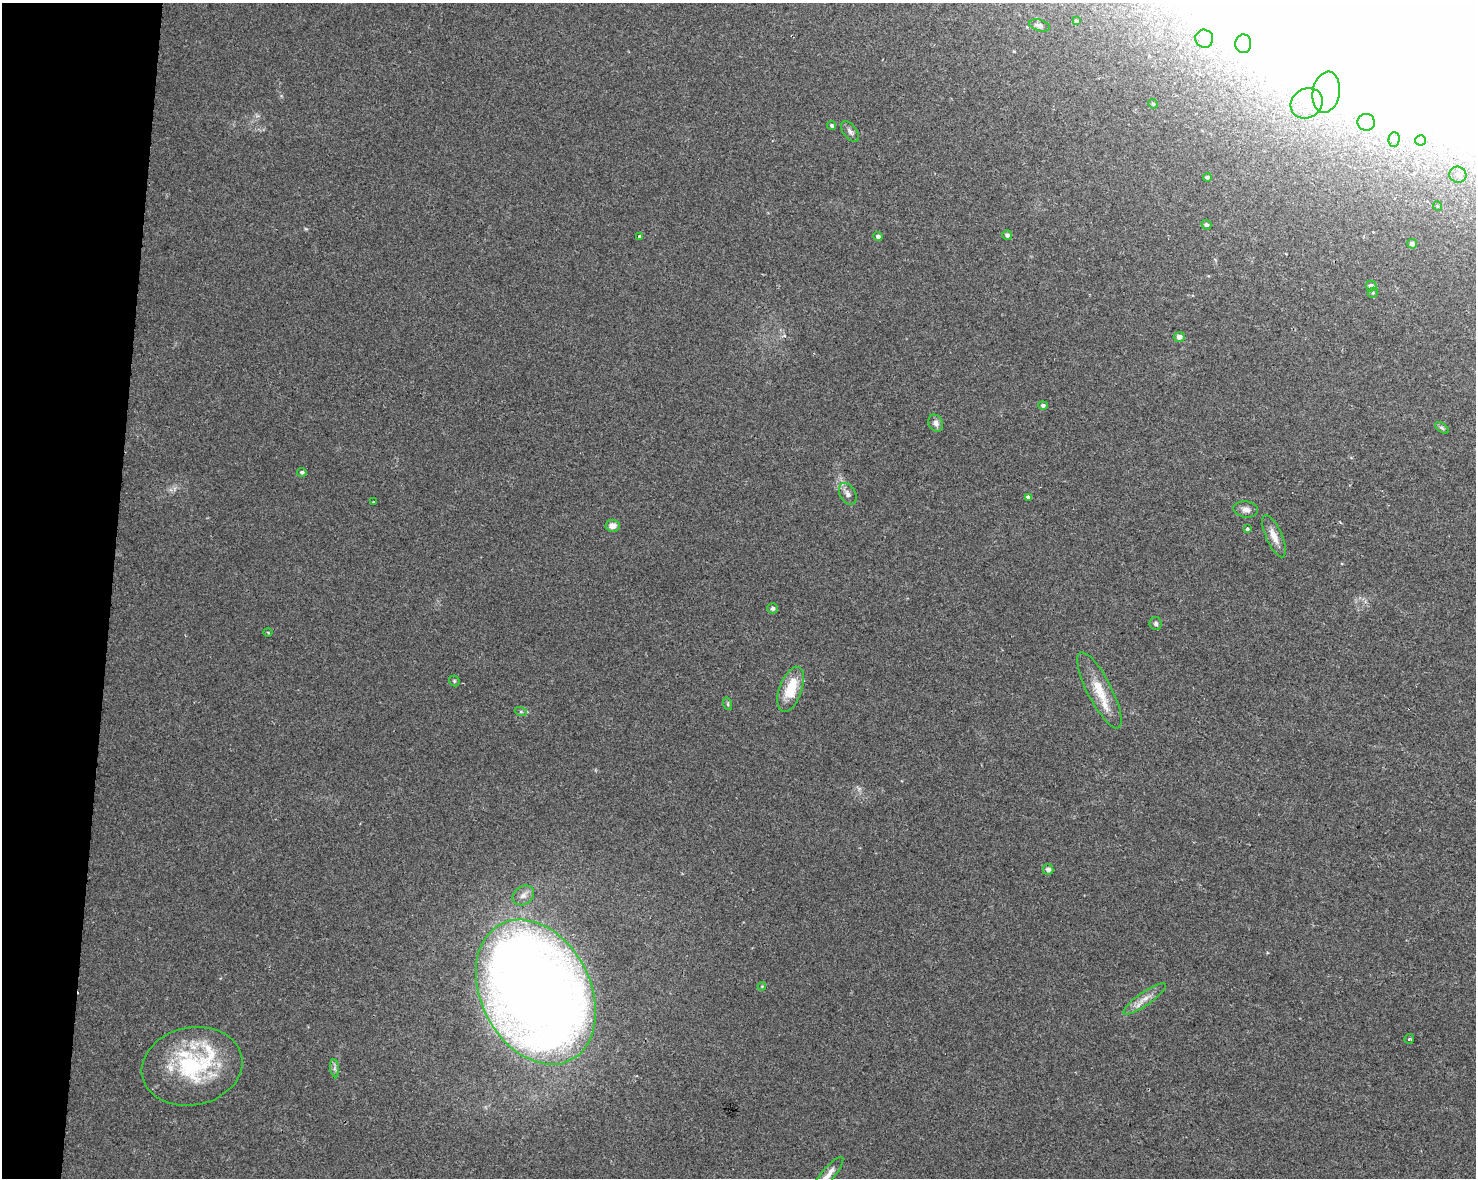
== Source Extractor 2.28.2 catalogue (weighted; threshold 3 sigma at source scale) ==
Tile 7 of 3 x 4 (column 1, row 3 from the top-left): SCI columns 228-1701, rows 1185-2360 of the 4934 x 4714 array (HDU 1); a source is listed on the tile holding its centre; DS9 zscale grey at full resolution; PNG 1478 x 1180 px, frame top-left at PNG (2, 3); each listed source drawn as its Kron ellipse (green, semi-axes under 4 px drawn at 4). Shown black and unused: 7% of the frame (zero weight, under 2 of 3 exposures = <1% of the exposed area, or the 3 px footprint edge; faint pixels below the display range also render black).
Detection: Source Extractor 2.28.2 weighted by HDU 2 'WHT'; one run over the whole footprint, this tile lists its part. Background 0.0196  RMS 0.0049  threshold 0.0222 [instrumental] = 3 sigma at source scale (4.5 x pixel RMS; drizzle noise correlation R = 1.50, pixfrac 1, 0.0396/0.0396 arcsec/px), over >= 5 px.
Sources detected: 56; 1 inside a brighter object's white glare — neither listed nor drawn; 4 inside a brighter listed object's ellipse — not listed separately; the other 51 listed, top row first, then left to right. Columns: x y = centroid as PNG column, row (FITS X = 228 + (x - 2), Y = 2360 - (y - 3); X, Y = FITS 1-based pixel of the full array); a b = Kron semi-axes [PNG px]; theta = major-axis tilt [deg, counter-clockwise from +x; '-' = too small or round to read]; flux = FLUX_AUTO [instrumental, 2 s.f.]
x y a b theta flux
1076 21 4 4 - 0.68
1039 25 11 5 -16 1.6
1204 39 9 9 - 3.7
1243 44 9 8 - 2.9
1326 92 21 13 80 16
1307 103 17 14 34 13
1153 104 5 4 - 0.65
1366 122 8 8 - 4.7
832 125 4 4 - 1
850 131 12 6 -52 1.9
1394 140 7 5 89 1
1420 140 5 5 - 1.5
1458 175 8 8 - 2.5
1207 177 4 4 - 1
1437 206 5 3 - 0.39
1206 225 5 4 - 0.87
1007 235 5 5 - 1.7
878 236 4 4 - 1.5
639 237 3 3 - 2.3
1412 244 5 4 - 2
1371 286 5 5 - 2
1373 293 5 4 - 0.75
1179 337 5 5 - 2.5
1043 405 5 4 - 1.2
936 423 9 7 -63 2.3
1442 428 8 4 -37 0.96
302 472 5 4 - 1.1
848 494 11 7 -59 2.4
1028 498 4 3 - 4
373 502 3 2 - 0.65
1246 509 12 8 -10 2.6
613 526 7 6 - 3.6
1247 529 3 3 - 2.9
1274 536 23 8 -66 5.2
773 608 5 5 - 1.2
1156 623 6 6 - 1
268 632 4 3 - 0.51
454 681 6 5 - 0.66
791 689 23 11 70 15
1099 690 42 12 -63 13
728 704 6 4 -72 0.7
521 712 6 4 -19 0.79
1048 869 5 5 - 2.2
523 895 11 9 37 2.9
762 986 4 3 - 0.45
536 992 76 54 -63 890
1144 999 25 6 35 5.1
1409 1039 5 4 - 0.67
192 1066 51 39 12 52
335 1068 9 4 -82 1.3
828 1174 22 6 50 3.9
Isophote crosses this tile's border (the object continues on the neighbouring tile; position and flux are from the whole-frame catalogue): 1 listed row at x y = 828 1174